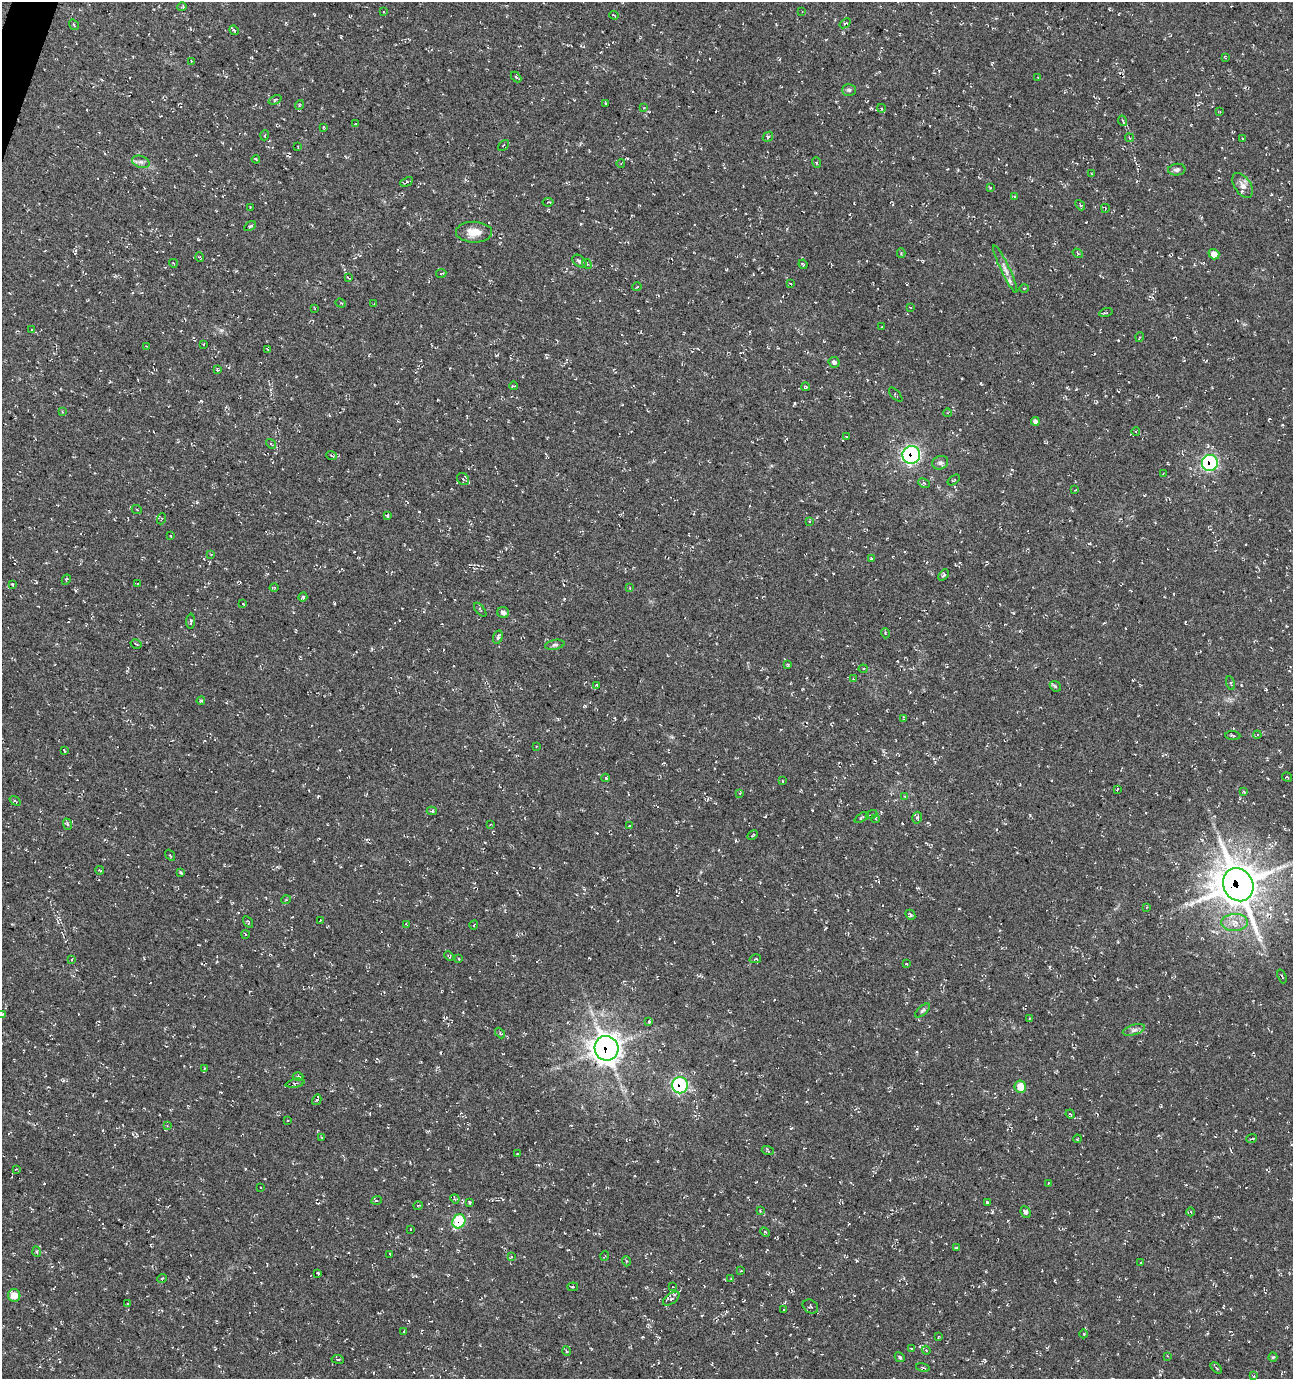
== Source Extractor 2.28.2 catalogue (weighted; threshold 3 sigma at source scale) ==
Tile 11 of 4 x 4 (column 3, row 3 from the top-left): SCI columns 2799-4089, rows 1388-2764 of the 5661 x 5522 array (HDU 1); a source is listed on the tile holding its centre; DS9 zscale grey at full resolution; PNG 1295 x 1381 px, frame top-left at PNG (2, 2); each listed source drawn as its Kron ellipse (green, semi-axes under 4 px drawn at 4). Shown black and unused: <1% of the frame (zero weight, under 3 of 4 exposures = <1% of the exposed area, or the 3 px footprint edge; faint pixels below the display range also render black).
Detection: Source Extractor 2.28.2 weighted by HDU 2 'WHT'; one run over the whole footprint, this tile lists its part. Background 0.0177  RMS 0.0061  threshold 0.0274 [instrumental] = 3 sigma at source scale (4.5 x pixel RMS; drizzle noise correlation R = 1.50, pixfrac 1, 0.0396/0.0396 arcsec/px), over >= 5 px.
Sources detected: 231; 5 cosmic-ray / hot-pixel residue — neither listed nor drawn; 2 inside a brighter listed object's ellipse — not listed separately; the other 224 listed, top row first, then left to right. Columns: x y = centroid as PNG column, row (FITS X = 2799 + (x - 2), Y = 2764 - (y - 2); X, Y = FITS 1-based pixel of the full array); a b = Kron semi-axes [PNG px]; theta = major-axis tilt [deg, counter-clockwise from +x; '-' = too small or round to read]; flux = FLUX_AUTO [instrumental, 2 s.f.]
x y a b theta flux
182 7 5 3 - 0.56
384 12 3 2 - 0.42
802 12 4 3 - 0.53
614 15 5 2 - 0.47
845 23 6 3 39 0.79
74 25 6 3 -56 0.69
234 30 5 3 - 0.81
1225 57 4 2 - 0.47
191 61 3 2 - 0.39
516 77 6 4 -45 0.85
1038 77 2 2 - 0.45
849 90 7 5 1 1.3
275 100 7 4 24 1
605 103 2 2 - 0.48
299 105 5 3 - 0.48
644 108 4 2 - 0.41
881 108 4 4 - 0.72
1220 112 4 3 - 0.55
1123 121 5 3 - 0.61
356 124 4 3 - 0.58
324 127 3 3 - 0.74
265 135 5 3 - 0.54
768 137 6 4 47 0.85
1129 138 4 3 - 0.55
1242 139 4 2 - 0.4
503 145 6 2 45 0.51
298 146 3 3 - 0.6
256 159 4 3 - 0.62
141 162 9 5 -17 2.1
621 163 4 3 - 0.48
816 163 5 4 - 0.83
1177 170 9 6 6 1.7
1092 174 3 2 - 0.42
407 182 7 3 25 0.85
1243 185 14 8 -56 4.3
990 188 3 2 - 0.4
1014 196 4 3 - 0.56
548 202 5 2 - 0.5
1080 205 6 3 -48 0.88
250 207 3 2 - 0.51
1105 208 4 2 - 0.34
250 226 6 2 33 0.71
474 232 18 10 -1 7.7
901 253 4 4 - 0.69
1078 253 6 4 -32 0.73
1214 254 5 5 - 5.1
200 257 5 3 - 0.56
579 261 8 5 -40 1.4
173 263 4 3 - 0.45
587 264 5 4 - 0.79
803 264 5 3 - 0.66
1005 269 26 4 -64 4.3
441 273 5 2 - 0.6
349 278 4 2 - 0.52
790 283 4 2 - 0.37
637 287 4 3 - 0.42
1024 288 4 3 - 0.46
341 303 5 4 - 0.76
374 304 2 2 - 0.37
910 307 4 2 - 0.36
314 308 3 2 - 0.39
1106 313 7 3 14 0.74
881 327 3 2 - 0.39
32 329 4 3 - 0.43
1140 337 5 3 - 0.54
204 344 3 2 - 0.5
146 346 3 3 - 0.45
268 350 4 2 - 0.44
834 362 5 5 - 1.7
217 369 4 3 - 0.51
514 386 4 2 - 0.75
805 387 4 3 - 0.98
896 395 9 4 -47 0.95
62 412 3 3 - 0.47
948 413 4 3 - 0.54
1035 421 4 4 - 2.4
1136 432 4 3 - 0.52
846 437 4 3 - 0.46
271 444 5 3 - 0.63
911 455 9 9 - 110
331 456 5 2 - 0.55
940 463 8 6 22 1.7
1210 463 8 8 - 73
1163 473 2 2 - 0.43
463 479 6 5 - 1.5
954 480 7 3 34 0.59
924 483 6 4 -24 0.98
1075 490 3 2 - 0.45
137 510 5 3 - 0.61
387 515 4 3 - 0.69
161 519 6 3 71 0.6
809 521 3 3 - 0.47
171 536 4 2 - 0.43
211 554 4 3 - 0.4
871 558 4 2 - 0.4
944 575 6 4 49 1.1
66 580 5 3 - 0.67
138 583 3 2 - 0.45
13 585 4 2 - 0.49
274 588 4 4 - 0.68
630 588 3 3 - 0.52
303 597 4 3 - 0.95
243 604 3 3 - 0.48
480 610 8 2 -50 0.62
503 612 6 5 - 2.1
190 621 7 4 89 1.2
885 633 5 3 - 0.5
498 637 7 4 73 1.5
136 644 6 2 -31 0.57
555 645 10 4 11 1.3
788 664 4 3 - 0.57
863 669 4 4 - 0.77
853 679 4 3 - 0.53
1231 683 7 3 -77 0.61
597 685 3 3 - 0.67
1055 686 6 4 -43 0.97
201 701 4 3 - 0.79
904 718 4 3 - 0.79
1257 735 4 3 - 0.62
1233 736 7 3 -5 0.78
536 747 3 2 - 0.4
64 750 3 2 - 0.63
1287 777 5 3 - 0.54
606 778 4 4 - 0.63
783 781 3 2 - 0.44
1117 789 3 2 - 0.57
1244 791 3 3 - 0.59
740 793 4 3 - 0.48
904 796 4 2 - 0.43
15 801 6 3 -37 0.59
432 811 5 4 - 0.96
871 815 6 3 19 0.76
862 817 8 4 29 1
917 818 6 4 73 1.1
875 819 4 3 - 0.59
67 824 6 3 -71 0.91
490 824 4 2 - 0.47
630 826 4 2 - 0.44
753 835 5 2 - 0.79
170 855 6 3 -55 0.65
99 870 4 2 - 0.72
180 873 4 3 - 0.7
1238 885 17 15 -61 1500
286 900 5 3 - 0.48
1146 907 4 2 - 0.43
910 915 5 4 - 0.87
320 921 3 2 - 0.46
248 922 6 3 -58 0.82
1235 922 13 8 3 5.8
406 924 3 3 - 0.45
474 925 4 3 - 0.48
245 934 4 3 - 0.46
449 956 5 4 - 0.76
459 959 4 2 - 0.48
755 959 6 3 15 0.6
72 960 4 3 - 0.58
906 964 3 2 - 0.4
1282 976 7 2 -70 0.51
922 1011 9 4 45 1.1
2 1014 4 2 - 0.74
1029 1019 4 3 - 0.62
649 1021 4 4 - 0.7
1134 1030 11 5 17 2.1
500 1033 6 4 -47 0.73
606 1048 12 12 - 530
204 1069 4 3 - 0.65
298 1077 5 3 - 0.9
295 1083 9 3 12 1.2
680 1085 8 8 - 62
1020 1087 6 5 - 9.6
317 1100 5 4 - 0.7
1070 1114 5 4 - 0.77
288 1121 3 2 - 0.55
167 1126 4 3 - 0.5
321 1137 3 2 - 0.48
1077 1139 4 3 - 0.55
1252 1139 5 2 - 0.57
768 1151 6 4 -19 0.73
517 1154 2 2 - 0.41
16 1169 2 2 - 0.46
1048 1183 2 2 - 0.38
260 1187 2 2 - 0.37
455 1199 4 3 - 0.76
377 1200 5 2 - 0.64
469 1202 3 3 - 0.84
987 1202 3 3 - 1.1
418 1205 5 3 - 0.48
760 1211 3 3 - 0.46
1026 1212 6 4 -64 1.6
1191 1212 4 3 - 0.45
459 1221 7 6 - 30
410 1229 3 2 - 0.43
765 1232 5 4 - 0.66
956 1248 4 3 - 0.62
37 1252 5 3 - 0.63
390 1254 3 2 - 0.59
511 1256 3 3 - 0.73
605 1256 5 3 - 0.44
626 1261 5 3 - 0.7
1141 1262 4 2 - 0.42
741 1271 3 2 - 0.4
318 1273 3 3 - 0.76
162 1278 5 3 - 0.52
731 1279 4 3 - 0.61
573 1287 5 3 - 0.61
673 1287 3 3 - 0.4
14 1295 6 6 - 7.7
671 1299 9 5 37 1.8
128 1303 3 2 - 0.52
810 1306 8 6 -34 1.1
784 1309 2 2 - 0.47
404 1331 4 2 - 0.42
1084 1334 4 3 - 0.44
938 1337 3 2 - 0.5
911 1348 3 2 - 0.44
926 1350 4 3 - 0.65
566 1351 5 3 - 0.72
1167 1356 4 2 - 0.43
900 1357 5 4 - 0.91
1273 1357 4 4 - 0.7
338 1359 6 3 -8 0.67
923 1367 7 3 -11 0.81
1216 1368 7 2 -46 0.73
1254 1376 4 4 - 0.6
Overlapping masked pixels (flux is a lower limit): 6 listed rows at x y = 911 455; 1210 463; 1238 885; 606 1048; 680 1085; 459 1221
Isophote crosses this tile's border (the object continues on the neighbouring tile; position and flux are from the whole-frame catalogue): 1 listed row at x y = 2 1014
Unlisted compact peaks at least as high as the median listed source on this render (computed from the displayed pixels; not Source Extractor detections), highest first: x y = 201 401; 334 603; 1030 815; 221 330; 992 1212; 795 403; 1282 425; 197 502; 1013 613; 857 1261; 1118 340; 1266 689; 809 1339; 318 796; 812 810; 564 599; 871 108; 341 37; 981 383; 642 1337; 1086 222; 419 512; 245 1169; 1012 470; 581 224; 1049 967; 277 867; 496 355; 75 590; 1185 622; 672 737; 825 928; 144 958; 219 1366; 815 193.